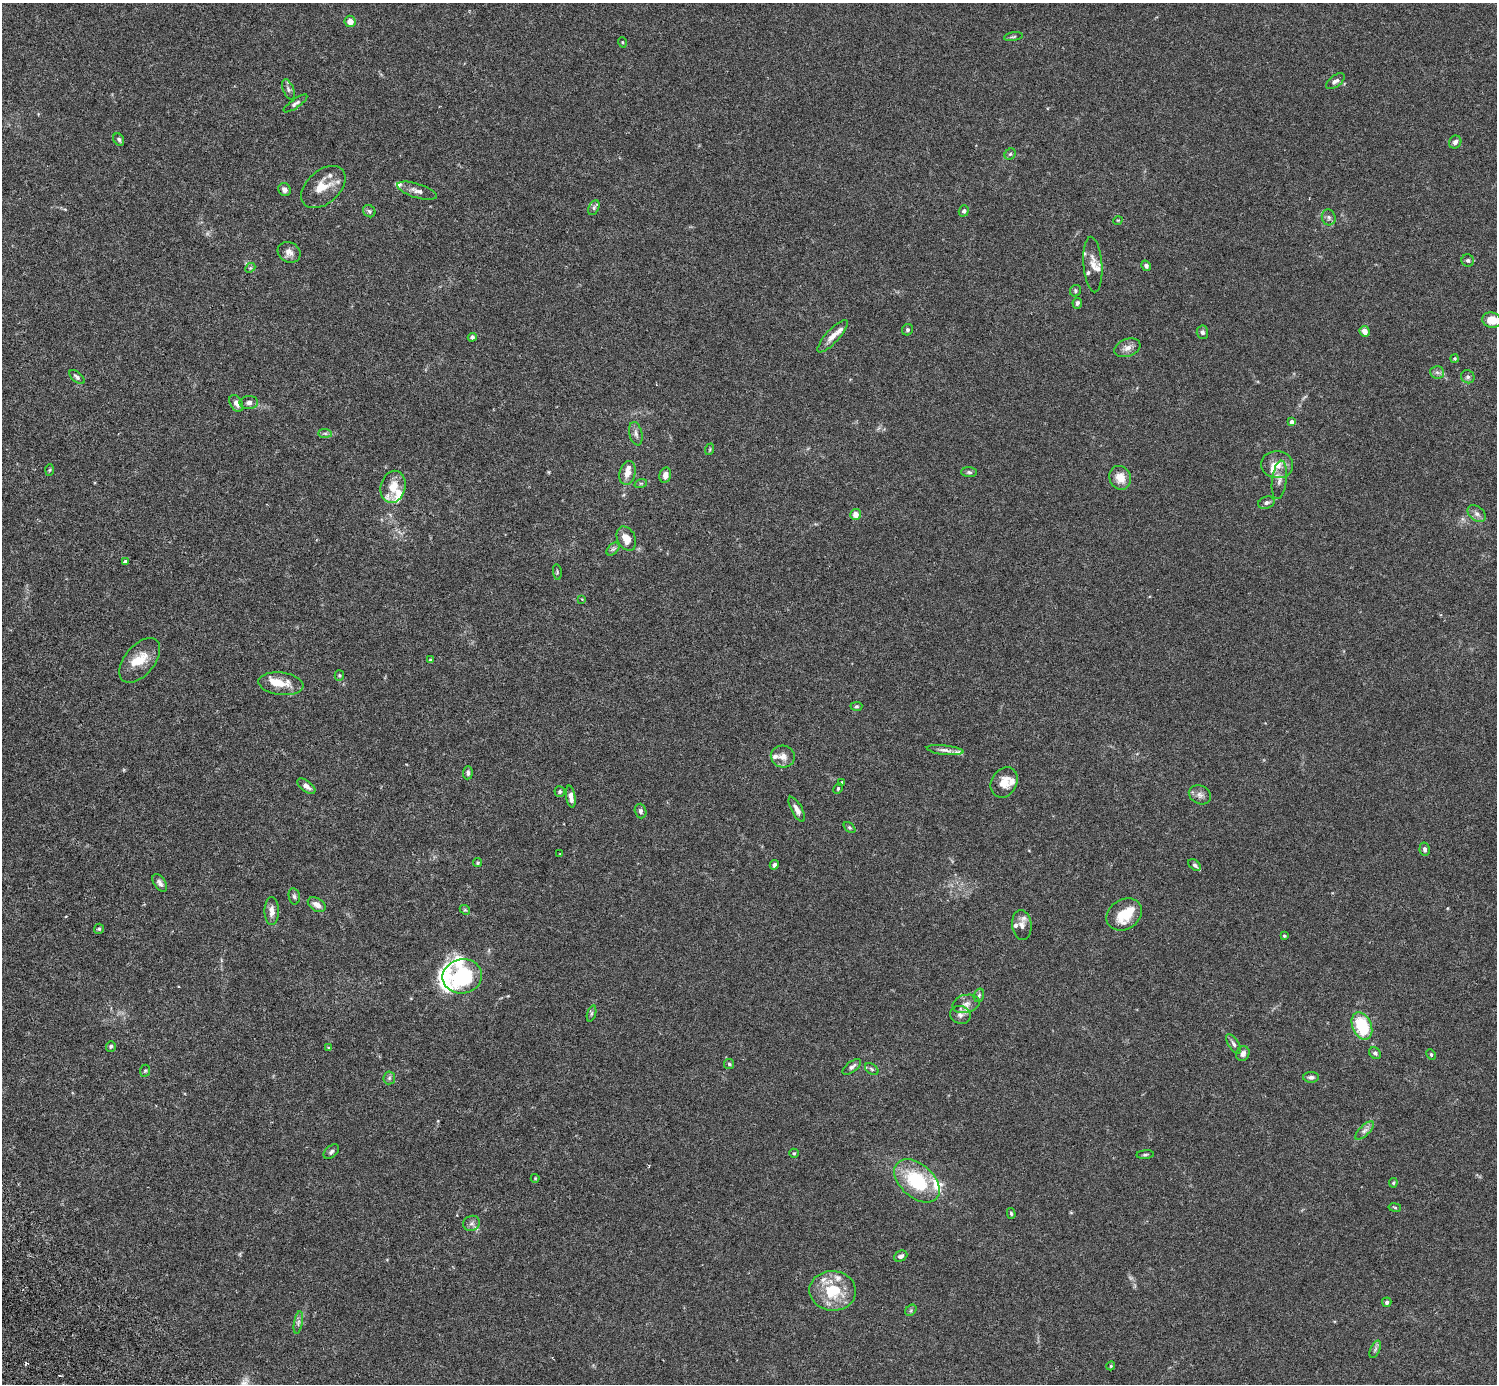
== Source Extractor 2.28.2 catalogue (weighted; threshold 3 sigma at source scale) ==
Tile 7 of 4 x 4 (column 3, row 2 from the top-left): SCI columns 3036-4530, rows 2967-4348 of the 6074 x 6074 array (HDU 1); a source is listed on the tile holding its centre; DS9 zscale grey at full resolution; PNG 1499 x 1386 px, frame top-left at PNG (2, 3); each listed source drawn as its Kron ellipse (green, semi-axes under 4 px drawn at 4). Shown black and unused: <1% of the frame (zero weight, under 3 of 6 exposures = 3% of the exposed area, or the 3 px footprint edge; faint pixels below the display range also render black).
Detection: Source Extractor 2.28.2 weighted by HDU 2 'WHT'; one run over the whole footprint, this tile lists its part. Background 0.0147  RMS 0.002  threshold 0.0081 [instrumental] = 3 sigma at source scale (4.09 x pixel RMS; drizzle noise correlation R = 1.36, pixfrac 0.8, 0.05/0.05 arcsec/px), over >= 5 px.
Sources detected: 150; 1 inside a brighter object's white glare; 1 cosmic-ray / hot-pixel residue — neither listed nor drawn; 23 inside a brighter listed object's ellipse — not listed separately; the other 125 listed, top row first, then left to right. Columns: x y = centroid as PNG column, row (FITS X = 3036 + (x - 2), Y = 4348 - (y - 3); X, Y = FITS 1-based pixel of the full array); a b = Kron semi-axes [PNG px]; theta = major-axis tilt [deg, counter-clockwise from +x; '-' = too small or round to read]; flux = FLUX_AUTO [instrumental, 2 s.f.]
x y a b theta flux
350 21 6 5 - 1.3
1013 37 9 3 9 0.25
622 42 5 3 - 0.17
1335 81 11 5 37 0.58
288 89 10 5 -68 0.49
295 103 14 4 35 0.54
119 139 6 5 - 0.37
1455 142 7 6 - 0.58
1010 154 6 5 - 0.29
323 187 26 16 42 3.2
284 190 7 6 - 0.76
417 191 20 7 -17 1.1
594 208 8 5 63 0.39
369 211 6 5 - 0.36
964 211 5 5 - 0.41
1329 217 8 7 - 0.51
1118 220 5 3 - 0.13
289 252 12 10 -29 1.1
1468 260 6 6 - 0.39
1093 265 28 9 -86 1.7
1146 266 5 4 - 0.51
250 268 6 4 42 0.22
1075 291 6 5 - 0.34
1077 303 5 4 - 0.46
1492 320 10 7 -11 2.8
907 330 6 5 - 0.36
1365 331 5 5 - 1.3
1202 332 6 5 - 0.49
832 336 21 6 47 1.4
472 337 4 4 - 0.5
1127 348 13 8 21 1.2
1454 358 4 4 - 0.23
1437 372 7 6 - 0.5
77 377 9 5 -40 0.46
1468 377 7 6 - 0.46
236 403 9 6 -59 0.88
249 403 9 6 2 0.59
1292 422 4 4 - 0.99
325 433 7 4 -1 0.35
636 434 12 6 -78 0.75
710 449 6 3 72 0.2
1277 465 16 13 -5 2.3
50 470 6 4 87 0.22
969 472 8 5 -3 0.35
628 473 12 8 75 1.4
665 475 8 5 76 1.2
1120 478 12 10 -64 2.3
1279 480 19 7 83 1.2
641 483 6 4 18 0.25
393 487 16 12 76 3
1266 503 8 6 21 0.51
856 514 5 5 - 1.4
1477 514 10 7 -38 0.78
626 539 13 9 -63 2
613 549 8 4 44 0.42
125 561 3 3 - 0.57
557 572 8 4 -83 0.25
582 599 3 3 - 0.11
140 660 26 15 50 3.6
430 660 4 4 - 0.23
339 675 5 4 - 0.25
281 684 22 11 -7 3.2
856 706 6 4 3 0.27
945 750 18 4 -7 0.78
783 756 12 11 - 1.3
468 773 7 5 86 0.45
842 782 3 3 - 0.26
1004 782 16 12 60 2
306 786 10 5 -38 0.87
838 788 6 4 64 0.24
560 792 5 5 - 0.29
1200 795 11 9 -25 0.9
571 797 11 4 -80 1.1
797 809 14 5 -62 0.91
641 811 7 5 -72 0.5
850 828 7 4 -44 0.25
1425 849 6 5 - 0.46
560 854 3 2 - 0.13
477 863 4 4 - 0.25
774 865 5 4 - 0.59
1195 865 7 4 -35 0.32
160 883 10 5 -58 0.61
294 896 8 5 -79 0.41
317 905 10 6 -32 1.2
465 910 5 4 - 0.24
272 911 14 7 90 1.1
1124 914 19 15 33 4.4
1022 925 15 9 -84 1.2
99 929 5 5 - 0.3
1284 936 4 3 - 0.2
462 976 20 17 10 18
979 995 7 5 73 0.34
966 1004 14 9 13 1.2
591 1013 8 3 71 0.3
960 1015 10 9 - 0.87
1362 1026 14 9 -67 8.4
1233 1044 11 5 -57 0.55
111 1046 5 5 - 0.3
329 1048 4 4 - 0.2
1375 1053 6 5 - 0.46
1243 1054 7 6 - 0.81
1431 1055 6 4 -64 0.26
729 1064 5 5 - 0.27
852 1067 11 5 37 0.55
872 1069 7 5 -37 0.32
145 1071 6 5 - 0.27
1311 1077 7 5 1 0.64
389 1078 6 6 - 0.39
1364 1131 12 5 45 0.69
331 1152 9 5 41 0.48
794 1153 4 4 - 0.22
1145 1155 9 3 5 0.26
535 1178 4 4 - 0.16
917 1181 26 16 -42 11
1393 1183 5 4 - 0.22
1395 1207 6 3 -9 0.2
1011 1213 5 4 - 0.26
472 1223 8 7 - 0.57
901 1256 7 5 25 0.7
833 1291 23 20 -4 7.2
1387 1302 5 4 - 0.35
911 1310 6 5 - 0.29
298 1323 11 3 80 0.46
1375 1349 9 4 67 0.39
1111 1366 5 4 - 0.2
Isophote crosses this tile's border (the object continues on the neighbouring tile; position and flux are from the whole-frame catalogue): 1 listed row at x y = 1492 320